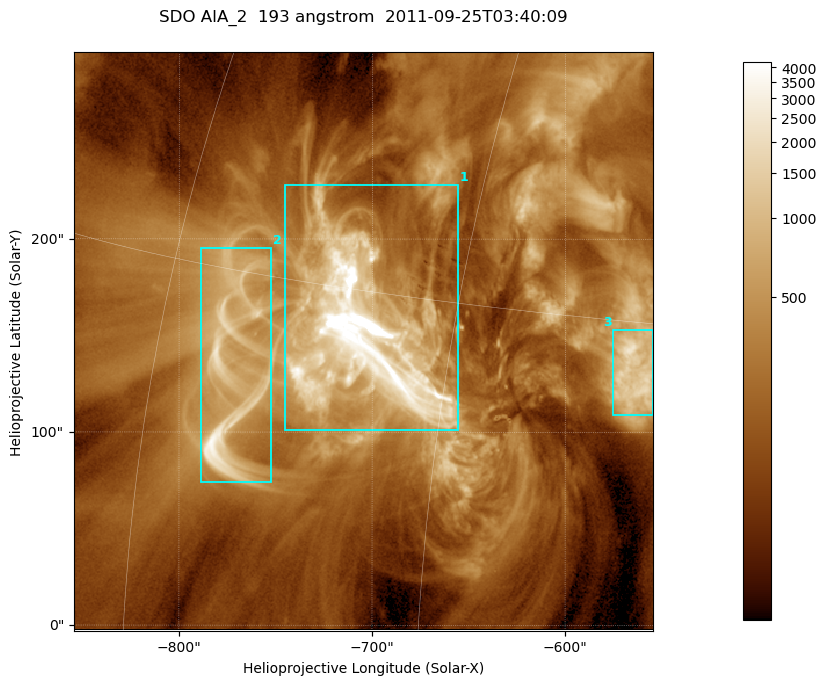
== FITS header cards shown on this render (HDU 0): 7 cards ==
TELESCOP= 'SDO     '           /
INSTRUME= 'AIA_2   '           /
WAVELNTH=                  193 /
WAVEUNIT= 'angstrom'           /
DATE-OBS= '2011-09-25T03:40:09.76' /
CTYPE1  = 'HPLN-TAN'           /
CTYPE2  = 'HPLT-TAN'           /

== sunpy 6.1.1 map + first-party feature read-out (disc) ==
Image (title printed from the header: SDO AIA_2  193 angstrom  2011-09-25T03:40:09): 499 x 499 px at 0.601 arcsec/px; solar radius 957 arcsec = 1592 px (partial field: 3.1% of the solar disc is inside the frame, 100% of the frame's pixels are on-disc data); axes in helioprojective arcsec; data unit not stated in the header (colour bar unlabelled)
Orientation: roll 0.0576 deg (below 1 deg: not rotated)
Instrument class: DISC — disc imager (sunpy class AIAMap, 193 A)
Bright regions (active regions / flare kernels): reference = the on-disc median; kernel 5 px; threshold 5 sigma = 674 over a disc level ~200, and >= 1.15x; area >= 249 px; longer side >= 6 px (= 3.6 arcsec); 3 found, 3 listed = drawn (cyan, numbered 1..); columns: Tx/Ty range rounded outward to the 2 arcsec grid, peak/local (2 s.f.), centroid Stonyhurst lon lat
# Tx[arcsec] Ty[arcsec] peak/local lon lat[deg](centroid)
1 -746..-654 100..228 89 -49 +14
2 -790..-752 74..196 17 -55 +12
3 -576..-554 108..154 11 -37 +13